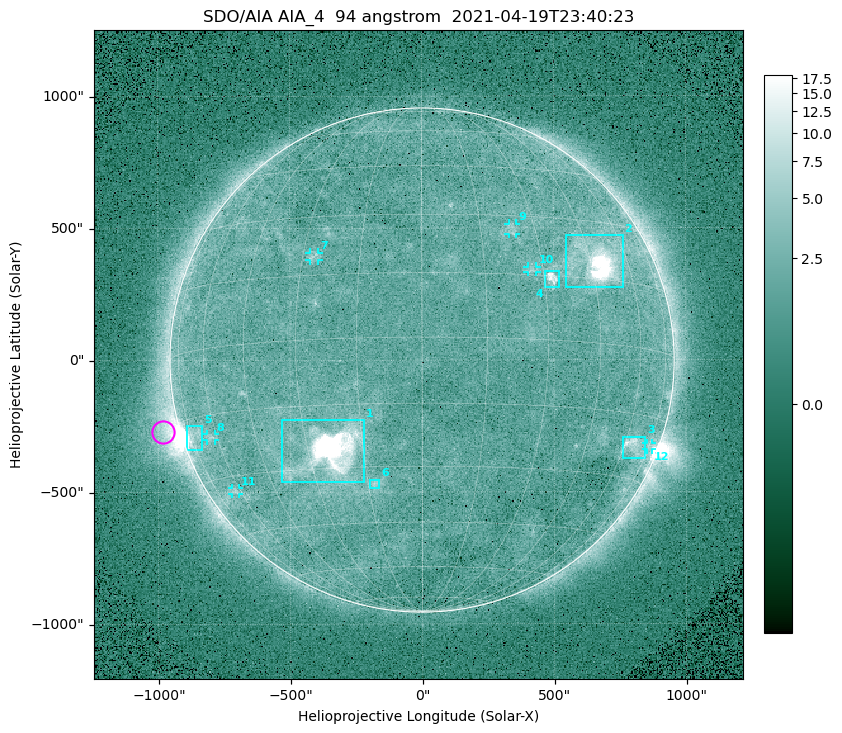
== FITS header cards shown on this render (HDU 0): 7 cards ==
TELESCOP= 'SDO/AIA '
INSTRUME= 'AIA_4   '
WAVELNTH=                   94
WAVEUNIT= 'angstrom'
DATE-OBS= '2021-04-19T23:40:23.12'
CTYPE1  = 'HPLN-TAN'
CTYPE2  = 'HPLT-TAN'

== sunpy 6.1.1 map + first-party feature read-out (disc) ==
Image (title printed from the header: SDO/AIA AIA_4  94 angstrom  2021-04-19T23:40:23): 512 x 512 px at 4.8 arcsec/px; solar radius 955 arcsec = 199 px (full disc in frame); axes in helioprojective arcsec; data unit not stated in the header (colour bar unlabelled)
Orientation: roll -0.138 deg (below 1 deg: not rotated)
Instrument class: DISC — disc imager (sunpy class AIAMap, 94 A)
Bright regions (active regions / flare kernels): reference = the median radial profile (limb darkening/brightening removed); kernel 5 px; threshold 5 sigma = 2.56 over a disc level ~1.78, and >= 1.15x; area >= 9 px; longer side >= 5 px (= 24 arcsec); searched inside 0.97 R_sun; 12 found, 12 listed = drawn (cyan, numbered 1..; 6 of them under ~33 arcsec drawn as corner ticks so the feature stays visible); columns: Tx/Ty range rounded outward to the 10 arcsec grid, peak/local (2 s.f.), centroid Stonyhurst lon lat
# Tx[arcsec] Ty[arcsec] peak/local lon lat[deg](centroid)
1 -540..-220 -460..-220 1508 -23 -26
2 540..760 270..470 66 +47 +19
3 760..850 -380..-290 4.7 +65 -22
4 460..520 270..340 7.2 +32 +14
5 -900..-830 -340..-250 5.9 -72 -19
6 -200..-160 -490..-450 3.2 -13 -34
7 -430..-390 380..410 3.1 -27 +20
8 -820..-780 -300..-280 2.9 -63 -20
9 330..360 470..520 2.8 +23 +26
10 400..440 330..360 2.8 +27 +16
11 -720..-690 -510..-480 2.8 -63 -34
12 850..870 -340..-310 2.8 +75 -21
Off-limb structures (1.02-1.3 R_sun): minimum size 50 px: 5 found; the strongest spans PA ~90..115 deg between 1.02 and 1.21 R_sun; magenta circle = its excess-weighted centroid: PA ~105 deg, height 1.07 R_sun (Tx ~-980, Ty ~-270 arcsec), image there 4.2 x the reference